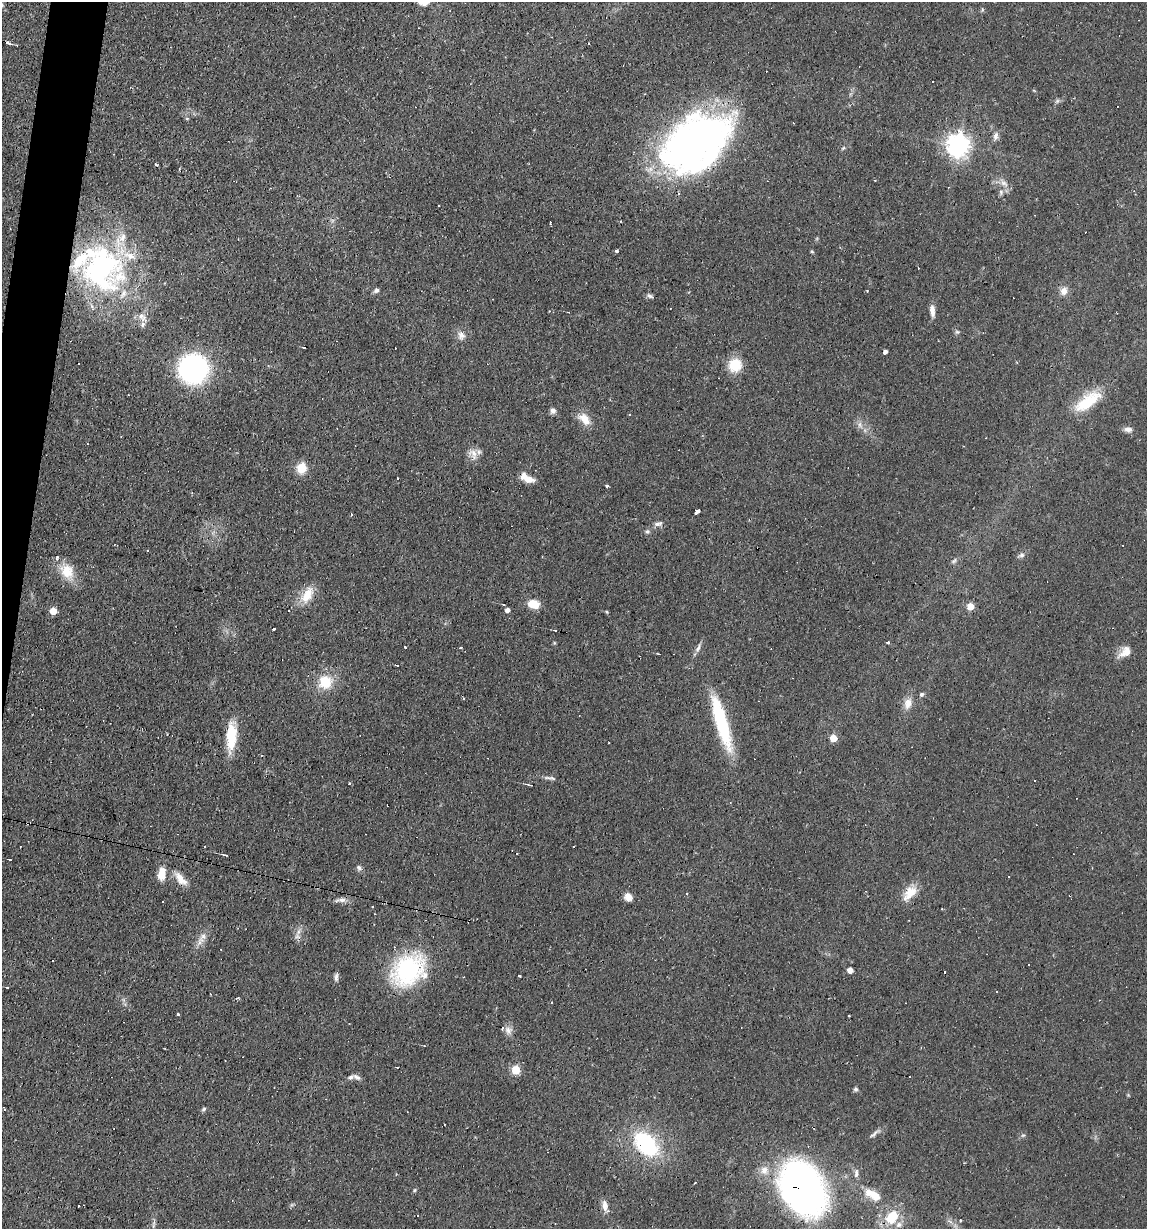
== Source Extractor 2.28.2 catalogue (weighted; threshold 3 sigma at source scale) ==
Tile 11 of 4 x 4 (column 3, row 3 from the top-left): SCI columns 2408-3552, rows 1228-2454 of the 4932 x 4909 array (HDU 1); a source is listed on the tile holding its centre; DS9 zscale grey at full resolution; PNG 1149 x 1231 px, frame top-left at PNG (2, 2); no overlay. Shown black and unused: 2% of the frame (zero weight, under 2 of 3 exposures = <1% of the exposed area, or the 3 px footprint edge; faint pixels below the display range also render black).
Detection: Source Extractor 2.28.2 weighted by HDU 2 'WHT'; one run over the whole footprint, this tile lists its part. Background 0.0966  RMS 0.0058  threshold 0.0259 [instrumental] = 3 sigma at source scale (4.5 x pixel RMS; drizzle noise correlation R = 1.50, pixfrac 1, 0.05/0.05 arcsec/px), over >= 5 px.
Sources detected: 139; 24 cosmic-ray / hot-pixel residue — not listed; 8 inside a brighter listed object's ellipse — not listed separately; the other 107 listed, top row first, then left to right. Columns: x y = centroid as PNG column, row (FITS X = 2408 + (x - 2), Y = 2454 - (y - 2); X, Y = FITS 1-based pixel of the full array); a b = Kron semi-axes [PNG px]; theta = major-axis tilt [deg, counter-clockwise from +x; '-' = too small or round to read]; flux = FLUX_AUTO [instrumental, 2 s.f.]
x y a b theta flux
982 10 6 4 72 0.71
589 43 3 2 - 0.47
933 82 3 2 - 0.74
1057 101 7 4 45 1.1
187 118 5 3 - 0.57
793 123 3 2 - 0.83
995 136 12 6 71 2.4
694 142 60 39 35 390
958 145 8 8 - 440
843 148 7 3 36 0.78
156 164 5 3 - 1.2
1003 183 10 7 -43 3.1
1001 192 7 6 - 1.5
616 251 4 3 - 1.1
812 251 5 4 - 0.66
101 268 59 52 -53 140
376 290 7 5 39 1.6
867 291 2 2 - 0.62
1064 291 11 9 72 4
650 296 9 5 -29 1.4
932 311 15 6 -85 3.7
141 316 18 10 -51 5.1
957 332 6 5 - 1
461 335 12 10 -83 3.6
304 347 3 2 - 0.66
885 351 4 4 - 2.2
735 365 12 12 - 17
193 369 19 19 - 150
1087 402 37 15 36 22
553 411 7 6 - 2.2
584 419 19 11 -43 7.3
860 425 9 6 -82 2.3
1128 429 11 7 -5 2.7
473 454 16 11 -56 5
301 468 5 5 - 37
397 478 3 2 - 1.5
529 480 13 8 -6 4.7
607 486 4 3 - 2
697 511 4 4 - 5
658 523 13 5 3 2
647 531 7 5 41 1.2
1021 555 8 7 - 1.7
954 561 9 5 42 1.2
67 571 22 18 -51 12
307 595 23 12 58 10
533 604 11 8 -12 11
970 606 5 5 - 11
507 610 4 4 - 2.6
53 611 5 5 - 10
607 612 5 3 - 0.54
274 629 3 3 - 1.3
555 630 4 2 - 0.37
554 643 5 4 - 0.59
888 643 3 3 - 3.5
405 647 3 2 - 0.58
698 648 14 5 67 2.3
1125 652 16 10 39 6.6
658 654 4 2 - 0.48
325 682 13 12 - 17
922 694 5 5 - 1.3
908 703 14 11 65 5.2
721 722 62 12 -74 45
231 736 31 12 87 20
833 738 5 5 - 9.4
261 755 3 2 - 0.67
550 778 20 4 -9 2
350 784 3 2 - 0.96
530 785 7 3 -15 0.91
573 846 3 2 - 1.6
517 853 3 2 - 0.9
225 855 6 3 -17 0.82
10 860 3 2 - 0.57
359 868 9 6 -50 1.6
162 873 15 8 82 7.8
180 878 21 9 -52 6.4
910 892 20 14 45 9.2
628 897 8 7 - 4.7
341 900 14 6 0 2.9
162 901 3 3 - 2.2
373 906 3 2 - 1.2
297 936 9 7 -56 2.5
200 941 17 8 59 4.6
53 960 3 3 - 3.7
408 970 31 24 39 80
850 970 5 4 - 4
519 976 3 2 - 1
336 977 11 5 89 1.8
7 987 3 2 - 0.44
178 1014 3 2 - 0.99
502 1027 3 3 - 3.6
508 1030 12 10 -51 3.2
424 1046 4 3 - 0.47
516 1070 5 5 - 22
357 1077 11 5 -27 2
856 1089 6 5 - 1.1
204 1109 7 4 29 1
1023 1135 6 4 18 0.82
646 1144 29 18 -44 54
764 1170 12 12 - 5.6
856 1173 12 6 89 2.4
803 1189 45 30 -64 350
414 1190 6 4 88 0.69
874 1195 21 9 -32 12
79 1206 3 2 - 0.54
605 1206 15 7 -84 4
892 1217 20 15 50 17
960 1220 3 3 - 1.4
Overlapping masked pixels (flux is a lower limit): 3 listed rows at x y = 694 142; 101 268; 803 1189